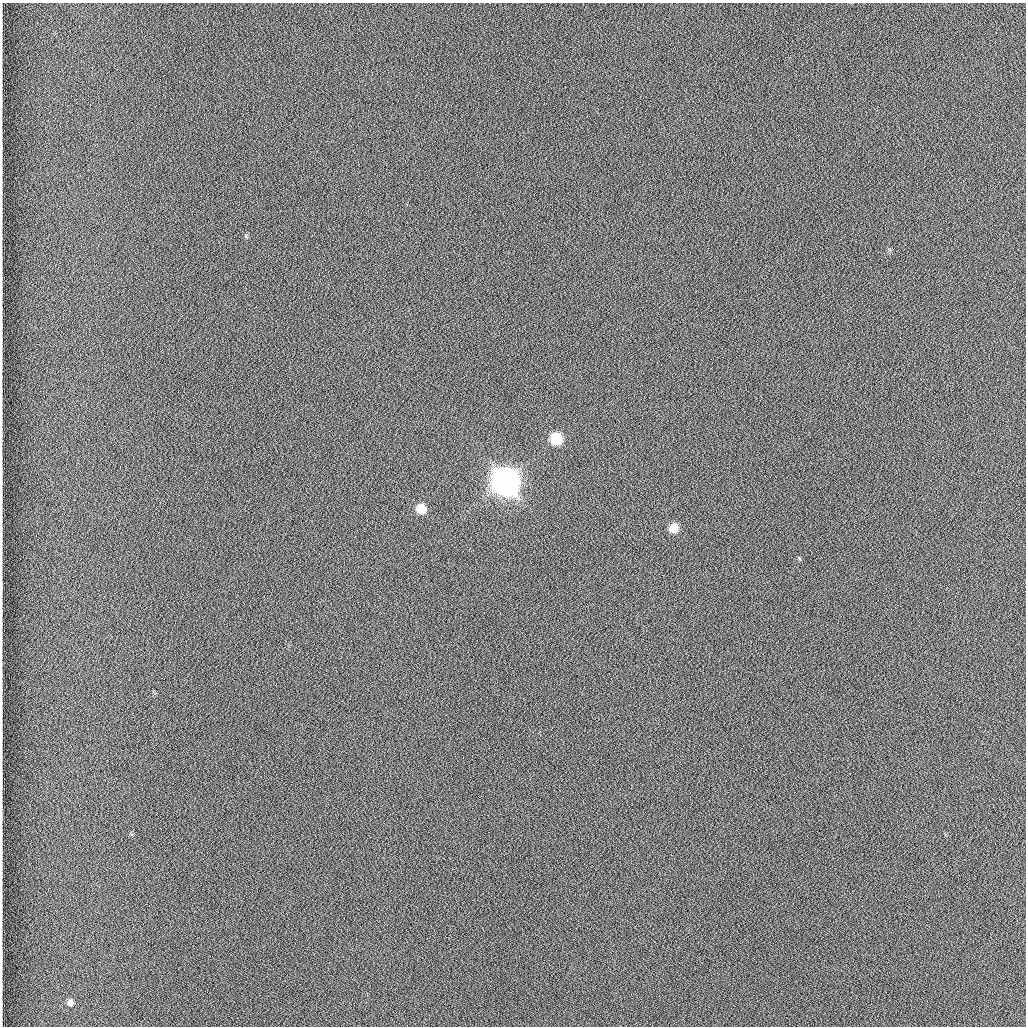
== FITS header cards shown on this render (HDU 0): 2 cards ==
NAXIS1  =                 1024 /fastest changing axis
NAXIS2  =                 1024 /next to fastest changing axis

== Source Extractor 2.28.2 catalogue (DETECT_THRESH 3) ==
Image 1024 x 1024 px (HDU 0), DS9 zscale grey, 1 PNG px = 1 image px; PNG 1028 x 1028 px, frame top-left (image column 1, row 1024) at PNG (2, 3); no overlay
Background 1260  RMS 5.9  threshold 17.8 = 3 sigma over >= 5 px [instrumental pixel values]
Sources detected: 5; all 5 listed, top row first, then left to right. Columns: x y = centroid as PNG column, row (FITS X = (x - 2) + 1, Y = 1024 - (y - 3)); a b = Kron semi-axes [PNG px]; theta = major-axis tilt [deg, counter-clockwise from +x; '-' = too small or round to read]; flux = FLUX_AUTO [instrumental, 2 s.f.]
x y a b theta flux
556 438 8 7 - 2.2e+04
505 481 10 9 - 1.0e+06
421 509 9 7 -73 9.3e+03
674 528 8 6 70 8.9e+03
70 1002 8 7 - 2.8e+03